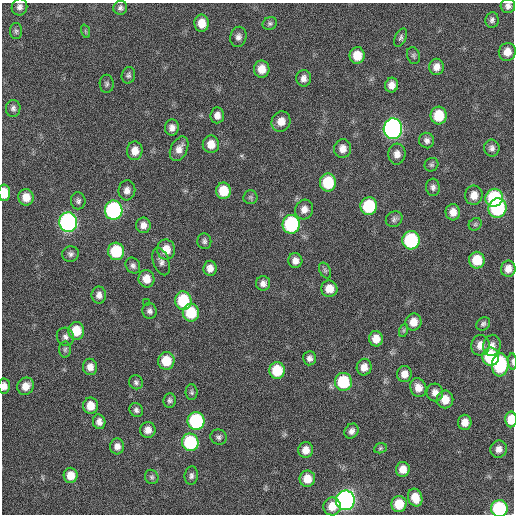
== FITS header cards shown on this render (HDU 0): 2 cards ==
NAXIS1  =                  512 / Axis length
NAXIS2  =                  512 / Axis length

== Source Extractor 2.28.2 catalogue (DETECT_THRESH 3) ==
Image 512 x 512 px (HDU 0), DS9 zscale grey, 1 PNG px = 1 image px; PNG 516 x 516 px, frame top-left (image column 1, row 512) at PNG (2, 3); each listed source drawn as its Kron ellipse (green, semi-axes under 4 px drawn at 4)
Background 133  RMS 12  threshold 35.4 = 3 sigma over >= 5 px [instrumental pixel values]
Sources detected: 124; all 124 listed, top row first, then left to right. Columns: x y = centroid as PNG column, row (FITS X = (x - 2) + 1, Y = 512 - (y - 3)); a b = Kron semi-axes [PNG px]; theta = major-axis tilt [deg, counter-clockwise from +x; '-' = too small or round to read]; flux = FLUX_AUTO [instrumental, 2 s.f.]
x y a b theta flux
508 6 7 7 - 3200
19 7 8 8 - 3500
120 8 7 7 - 2500
492 20 8 6 82 2500
202 23 8 7 - 11000
270 24 7 6 - 1800
16 31 8 6 90 1900
85 31 7 4 -71 930
238 37 10 8 78 3800
401 38 10 5 64 2000
507 52 9 8 - 8200
357 55 8 7 - 14000
413 56 8 6 -74 1800
436 67 8 7 - 5900
262 69 8 7 - 9700
128 75 8 6 77 2100
304 78 8 7 - 4300
107 84 9 7 -89 1900
392 85 7 6 - 5300
13 108 8 7 - 2800
217 115 8 7 - 4800
439 115 9 8 - 23000
281 121 10 9 - 8700
172 128 8 7 - 4500
393 129 10 9 - 300000
427 140 8 7 - 3200
211 144 9 8 - 9000
492 148 8 7 - 3200
179 149 13 8 64 6400
343 149 9 8 - 6200
135 151 9 8 - 7900
397 154 10 8 84 5600
431 165 7 6 - 1700
328 183 9 8 - 32000
433 187 9 7 -85 2900
127 190 10 8 83 4800
223 191 8 7 - 19000
4 193 8 6 -88 17000
474 195 10 8 83 8100
26 197 8 7 - 10000
250 197 7 7 - 1700
494 198 9 8 - 60000
78 201 8 7 - 2500
369 206 9 8 - 49000
497 208 10 9 - 81000
304 209 10 9 - 5800
114 210 9 9 - 130000
453 212 8 7 - 6800
394 219 9 7 38 2700
68 222 10 9 - 220000
291 224 9 8 - 87000
475 224 7 5 45 1600
143 225 8 7 - 4600
411 240 9 8 - 73000
204 241 8 7 - 2300
166 250 10 9 - 12000
116 251 9 8 - 37000
70 254 8 7 - 2800
477 260 8 8 - 19000
161 261 14 7 -70 4100
295 261 7 7 - 4800
133 266 8 7 - 2700
210 268 7 6 - 5700
508 269 8 7 - 6500
325 270 8 5 -63 1700
146 279 9 8 - 9200
263 283 7 7 - 3800
329 289 8 8 - 9300
99 295 8 7 - 4400
183 301 9 8 - 40000
146 303 2 2 - 3700
149 311 8 7 - 2800
191 313 9 8 - 28000
413 322 8 8 - 8900
483 324 7 6 - 2100
404 330 7 4 71 1200
76 331 9 8 - 18000
65 337 9 8 - 3300
376 339 7 7 - 8400
480 345 10 9 - 7600
492 345 10 9 - 5100
65 349 8 6 87 1800
491 357 9 8 - 54000
309 358 7 6 - 3000
166 361 9 8 - 19000
512 361 8 3 -86 1800
500 365 11 8 84 59000
90 367 8 7 - 5900
364 367 8 7 - 6700
277 370 8 8 - 27000
404 374 8 7 - 6700
136 382 7 7 - 2200
343 382 9 8 - 41000
4 386 7 6 - 5400
26 386 9 8 - 7900
418 388 9 8 - 7100
192 392 8 6 -89 1800
435 392 9 8 - 5400
445 399 9 8 - 11000
170 400 7 6 - 2100
90 406 8 7 - 11000
136 410 7 6 - 2500
511 419 8 5 89 14000
196 421 9 8 - 81000
99 422 7 6 - 4100
465 422 7 6 - 7300
148 430 8 7 - 6100
351 431 8 6 54 3800
219 437 8 7 - 2400
190 442 9 8 - 60000
117 446 8 7 - 4700
380 448 6 5 - 1300
499 449 8 8 - 5100
306 450 8 7 - 7300
403 469 7 7 - 8000
70 475 7 7 - 9800
191 476 9 6 84 2700
152 477 7 6 - 1900
307 479 8 8 - 12000
415 498 9 7 -74 12000
345 500 10 9 - 340000
399 504 8 7 - 17000
332 506 9 8 - 11000
499 509 8 8 - 76000
At the frame edge (FLAGS 8, measured only in part): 6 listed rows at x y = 508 6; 4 193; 512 361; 4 386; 511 419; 499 509